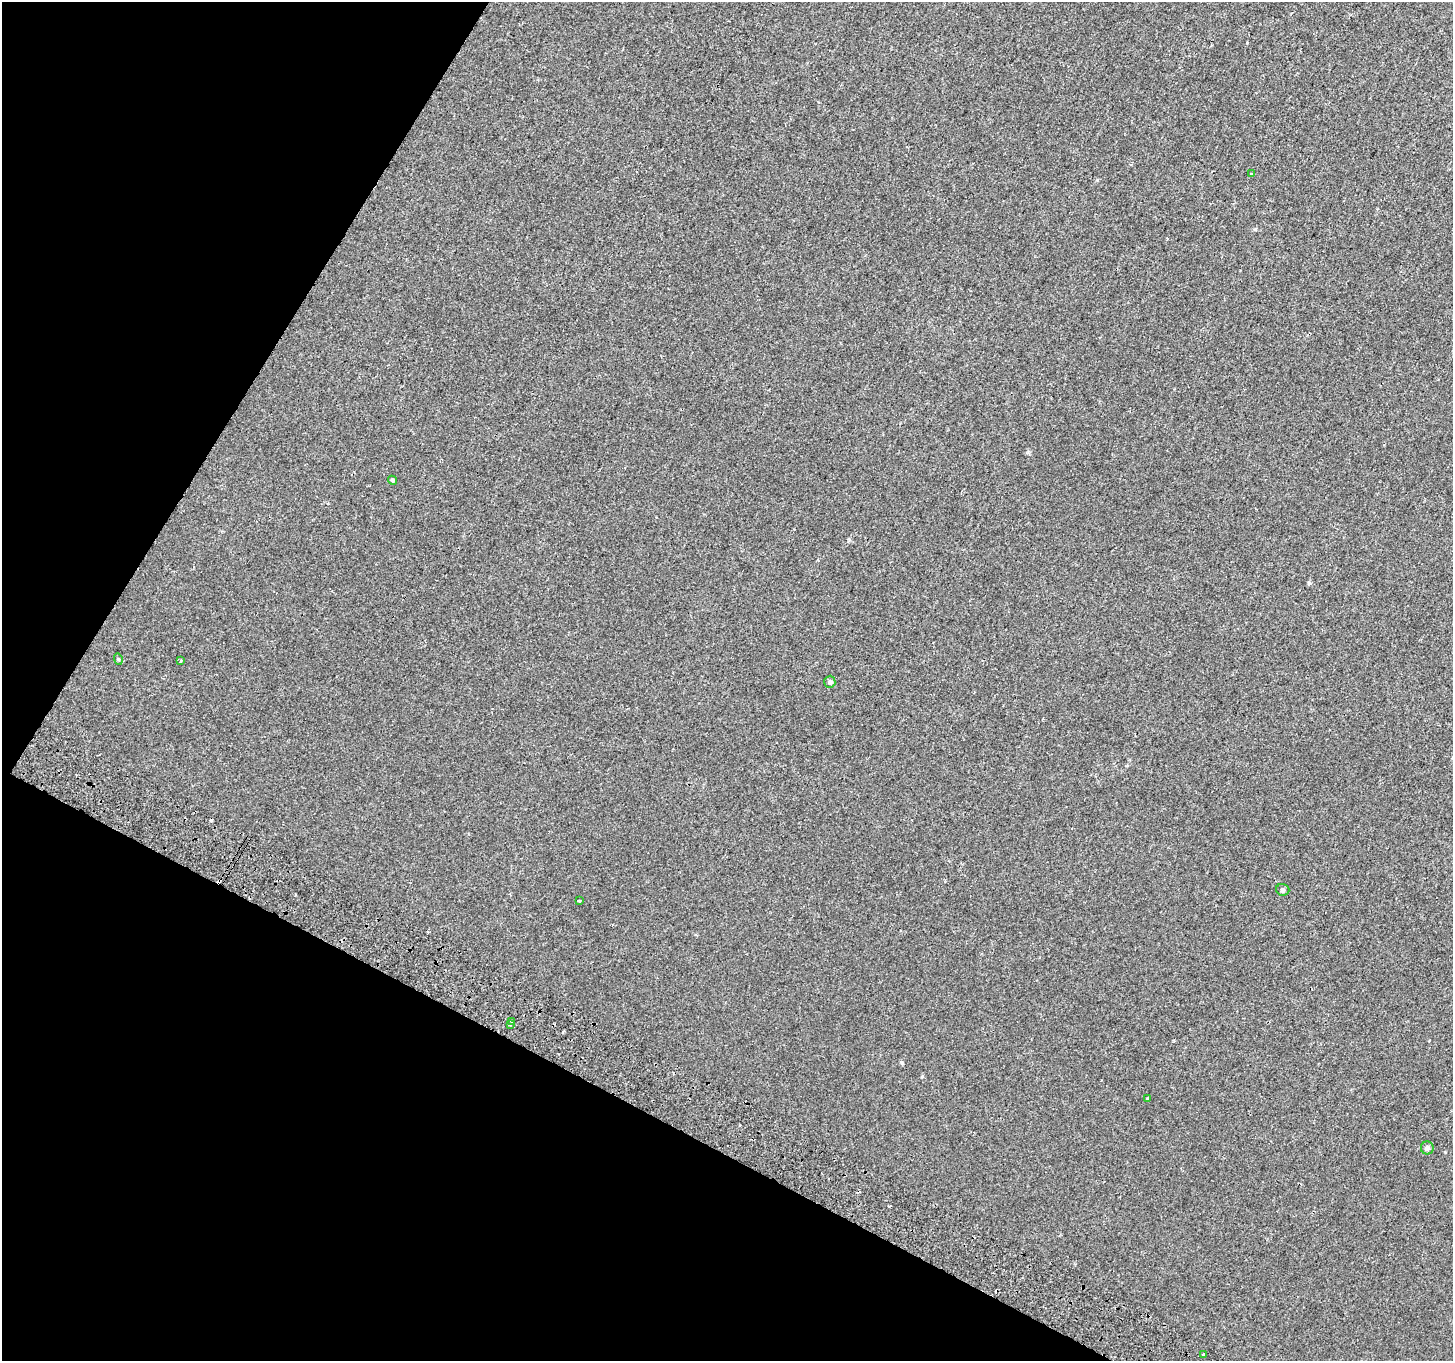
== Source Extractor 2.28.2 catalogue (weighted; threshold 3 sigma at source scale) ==
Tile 9 of 4 x 4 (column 1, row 3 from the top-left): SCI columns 34-1484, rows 1608-2966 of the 5874 x 5999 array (HDU 1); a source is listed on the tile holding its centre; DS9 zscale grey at full resolution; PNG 1455 x 1363 px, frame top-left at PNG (2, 2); each listed source drawn as its Kron ellipse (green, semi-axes under 4 px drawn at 4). Shown black and unused: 26% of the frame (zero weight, under 2 of 3 exposures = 3% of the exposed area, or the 3 px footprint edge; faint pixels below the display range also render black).
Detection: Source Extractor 2.28.2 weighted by HDU 2 'WHT'; one run over the whole footprint, this tile lists its part. Background 7.47e-04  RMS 0.0039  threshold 0.0175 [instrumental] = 3 sigma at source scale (4.5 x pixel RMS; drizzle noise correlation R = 1.50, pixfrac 1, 0.0396/0.0396 arcsec/px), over >= 5 px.
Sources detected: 16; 4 cosmic-ray / hot-pixel residue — neither listed nor drawn; the other 12 listed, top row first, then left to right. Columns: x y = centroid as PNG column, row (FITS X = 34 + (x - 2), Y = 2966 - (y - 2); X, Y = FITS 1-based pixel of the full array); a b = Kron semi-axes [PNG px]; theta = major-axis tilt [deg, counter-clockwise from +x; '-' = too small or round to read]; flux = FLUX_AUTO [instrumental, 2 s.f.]
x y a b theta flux
1252 174 4 2 - 0.31
392 480 5 4 - 0.54
118 659 6 3 -73 0.37
181 661 4 3 - 0.96
830 682 6 5 - 0.74
1283 890 6 6 - 0.71
579 901 3 3 - 0.79
512 1022 3 3 - 1.9
510 1025 3 3 - 2.2
1148 1098 3 3 - 0.68
1427 1148 6 6 - 0.83
1203 1355 3 3 - 3.4
Unlisted compact peaks at least as high as the median listed source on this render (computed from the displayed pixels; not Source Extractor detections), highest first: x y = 902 1063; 1309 583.